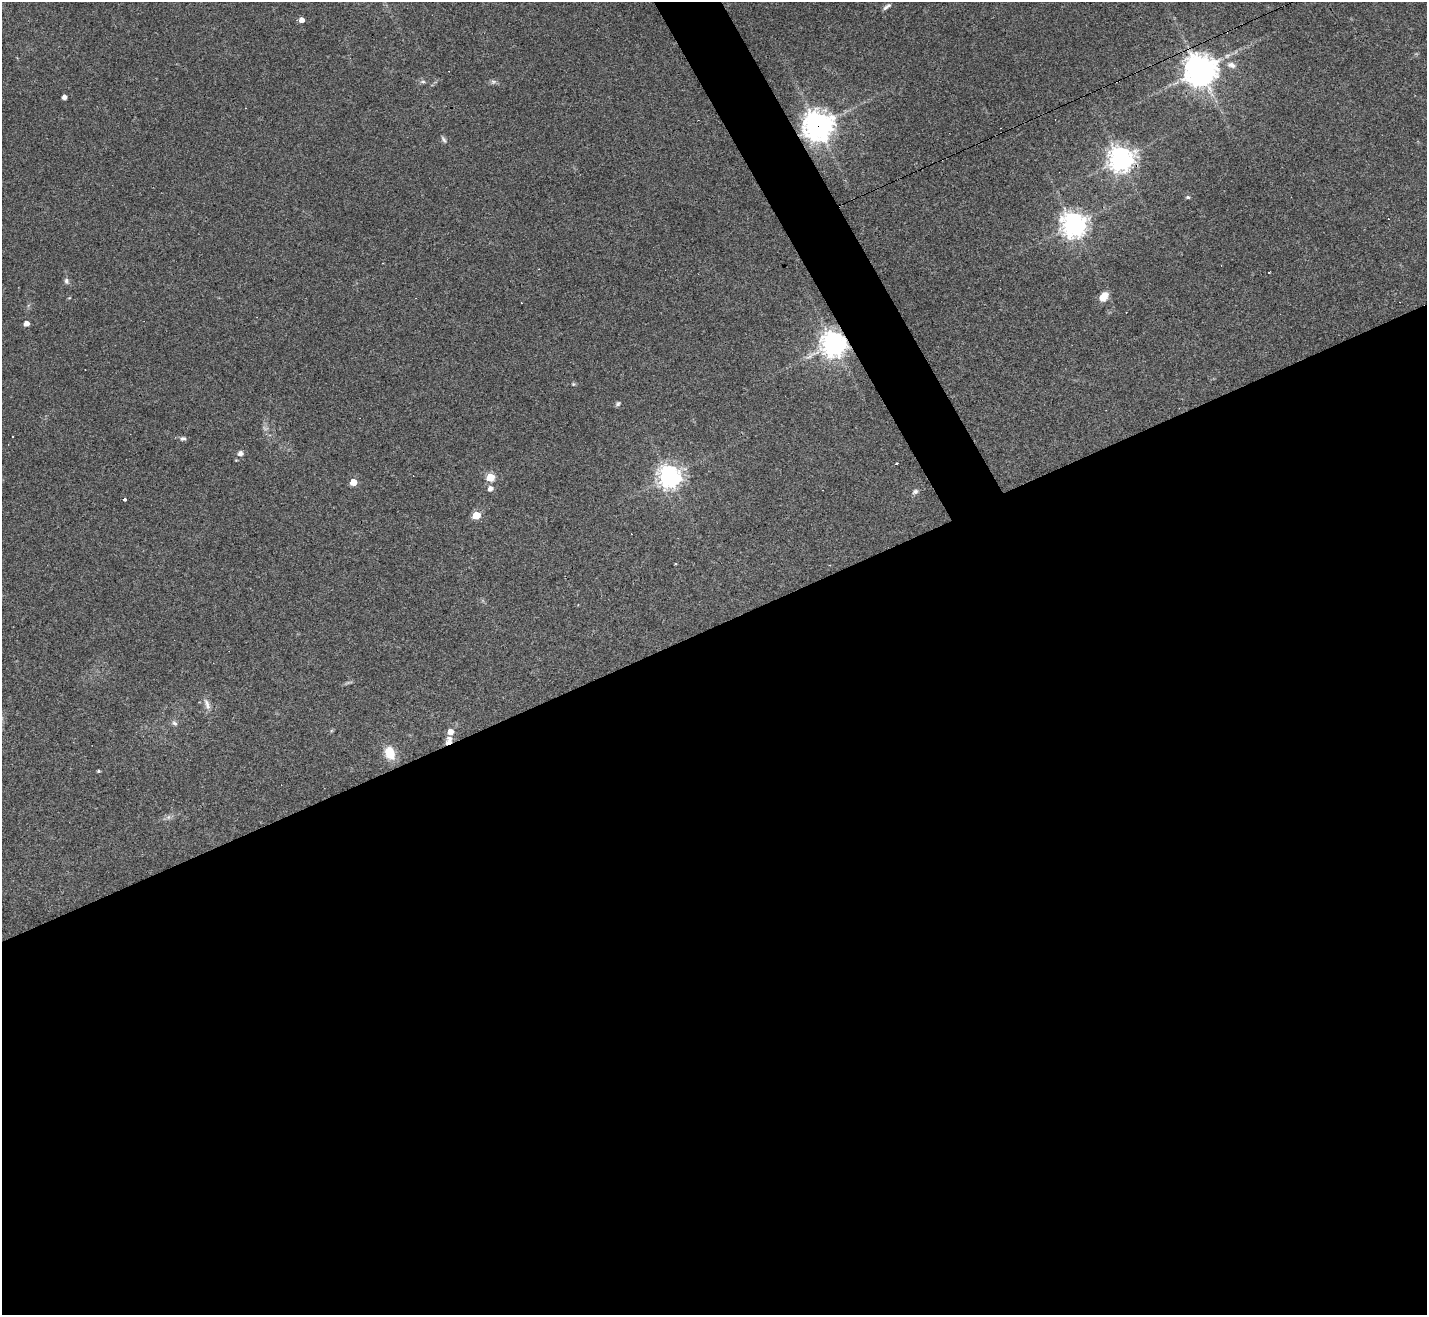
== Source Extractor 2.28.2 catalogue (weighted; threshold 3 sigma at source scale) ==
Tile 15 of 4 x 4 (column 3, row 4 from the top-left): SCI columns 2849-4273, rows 285-1597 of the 5697 x 5686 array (HDU 1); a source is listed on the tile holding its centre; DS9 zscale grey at full resolution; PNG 1429 x 1317 px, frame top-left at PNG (2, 2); no overlay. Shown black and unused: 54% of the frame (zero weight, under 3 of 4 exposures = <1% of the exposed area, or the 3 px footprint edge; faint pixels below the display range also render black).
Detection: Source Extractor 2.28.2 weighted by HDU 2 'WHT'; one run over the whole footprint, this tile lists its part. Background 0.103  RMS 0.0059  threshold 0.0266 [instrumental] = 3 sigma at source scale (4.5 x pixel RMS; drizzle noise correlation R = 1.50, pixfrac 1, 0.05/0.05 arcsec/px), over >= 5 px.
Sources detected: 41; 3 cosmic-ray / hot-pixel residue — not listed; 1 inside a brighter listed object's ellipse — not listed separately; the other 37 listed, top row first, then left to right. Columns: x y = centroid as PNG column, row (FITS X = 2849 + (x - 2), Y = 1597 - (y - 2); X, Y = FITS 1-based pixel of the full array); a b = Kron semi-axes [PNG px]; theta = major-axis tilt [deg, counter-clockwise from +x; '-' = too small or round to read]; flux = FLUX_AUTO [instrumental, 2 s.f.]
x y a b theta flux
887 6 11 4 34 1.7
301 20 5 4 - 4
1231 65 12 7 -23 3.4
1200 70 10 10 - 930
423 82 8 4 7 1.1
493 82 6 6 - 1.3
64 97 4 4 - 2.6
817 126 10 10 - 710
444 139 11 4 -58 1.3
1120 159 9 9 - 450
1188 197 5 4 - 0.89
1073 225 8 8 - 510
1269 272 3 2 - 1
66 281 8 6 -77 1.7
1103 297 10 7 51 8.3
69 298 5 3 - 0.44
26 323 4 4 - 4.3
833 344 9 8 - 530
573 384 5 5 - 0.74
618 404 7 6 - 1.2
183 438 9 6 13 1.4
240 453 7 7 - 2.1
896 464 3 3 - 1.4
490 477 5 5 - 22
669 477 7 7 - 490
353 482 5 5 - 11
490 489 5 5 - 3
915 491 8 6 24 1.6
124 499 3 3 - 14
476 515 5 5 - 21
207 704 18 7 -74 3.4
174 723 7 6 - 1.5
450 732 5 5 - 5.6
450 739 10 8 -8 2.9
390 753 17 12 -68 9.6
98 771 4 3 - 0.7
168 817 7 5 46 1.5
Overlapping masked pixels (flux is a lower limit): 4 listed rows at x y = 1200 70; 817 126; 1120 159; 833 344